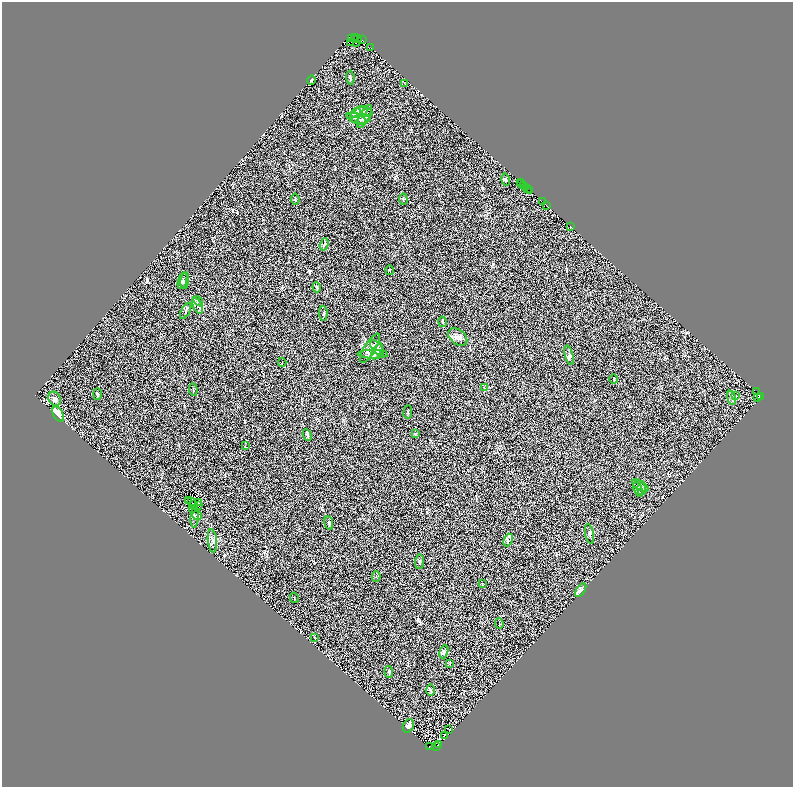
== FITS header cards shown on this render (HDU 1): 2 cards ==
NAXIS1  =                 1582
NAXIS2  =                 1570

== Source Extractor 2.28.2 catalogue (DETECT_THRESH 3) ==
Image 1582 x 1570 px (HDU 1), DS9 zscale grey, zoomed out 1/2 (1 PNG px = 2 x 2 image px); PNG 795 x 789 px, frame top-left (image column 2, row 1570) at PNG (2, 2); each listed source drawn as its Kron ellipse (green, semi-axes under 4 px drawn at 4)
Background 0.792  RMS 0.51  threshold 1.52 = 3 sigma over >= 5 px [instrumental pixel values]
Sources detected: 133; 41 cannot appear on this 1/2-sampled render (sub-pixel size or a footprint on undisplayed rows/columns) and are neither listed nor drawn; the other 92 listed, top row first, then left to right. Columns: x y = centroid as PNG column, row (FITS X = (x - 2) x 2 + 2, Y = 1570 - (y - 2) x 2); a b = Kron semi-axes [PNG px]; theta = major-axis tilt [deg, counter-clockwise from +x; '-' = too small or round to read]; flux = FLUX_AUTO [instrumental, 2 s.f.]
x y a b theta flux
354 38 3 2 - 180
357 38 2 1 - 410
351 39 2 1 - 1700
362 40 2 1 - 82
350 42 2 1 - 270
356 43 2 1 - 200
371 48 2 1 - 26
350 77 7 2 -84 110
311 80 4 2 - 120
405 84 2 1 - 240
359 112 9 5 23 310
364 112 9 4 -11 260
356 115 8 4 68 230
364 116 12 5 62 380
356 118 10 5 -21 280
361 119 9 4 2 280
506 180 6 3 -79 140
520 182 2 1 - 39
521 183 2 1 - 70
524 186 3 1 - 950
526 187 2 2 - 530
528 189 2 1 - 160
530 191 2 2 - 630
295 199 5 2 - 86
403 199 6 2 -84 77
543 202 2 1 - 140
547 205 2 1 - 410
570 226 2 1 - 200
324 244 6 2 72 84
390 270 5 2 - 50
182 280 9 3 73 190
185 281 8 3 84 190
317 287 5 3 - 110
198 301 5 3 - 180
197 306 9 2 -69 190
186 311 9 3 61 150
323 314 7 2 -88 79
442 322 5 3 - 100
458 337 11 7 -38 440
370 348 17 5 59 480
377 348 9 4 -49 340
377 351 9 4 60 300
373 354 15 4 -1 330
569 355 10 3 -75 220
282 362 4 1 - 42
614 379 4 1 - 46
485 387 3 1 - 31
193 390 6 2 -84 60
757 392 2 1 - 20
97 394 6 2 90 77
736 396 3 2 - 52
758 397 3 2 - 210
760 397 2 1 - 640
731 398 7 2 -75 140
55 399 7 6 - 270
408 412 7 1 83 77
58 414 8 5 -61 1100
415 433 3 2 - 58
307 435 6 3 -64 120
245 446 3 2 - 52
640 486 9 4 -30 220
638 489 8 4 -71 210
641 489 6 4 88 230
189 500 2 1 - 16
192 502 2 1 - 2.3
199 502 2 1 - 19
193 504 2 1 - 13
198 505 3 2 - 83
192 510 2 1 - 31
197 515 5 4 - 170
195 517 11 3 85 180
329 523 7 3 -78 120
590 534 10 3 -79 210
508 540 6 3 70 180
212 541 12 4 -84 340
420 562 7 3 86 110
376 576 5 3 - 90
482 583 2 2 - 47
581 590 8 4 54 280
294 598 5 2 - 46
499 624 5 2 - 71
314 637 3 2 - 39
444 652 7 4 73 180
450 663 3 2 - 57
389 672 6 2 -84 84
430 690 6 3 -89 150
408 726 7 5 64 420
448 729 2 1 - 15
444 735 3 1 - 45
439 745 2 1 - 150
429 747 2 1 - 300
436 747 2 1 - 270
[41 sub-pixel or undisplayed-footprint detections neither listed nor drawn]